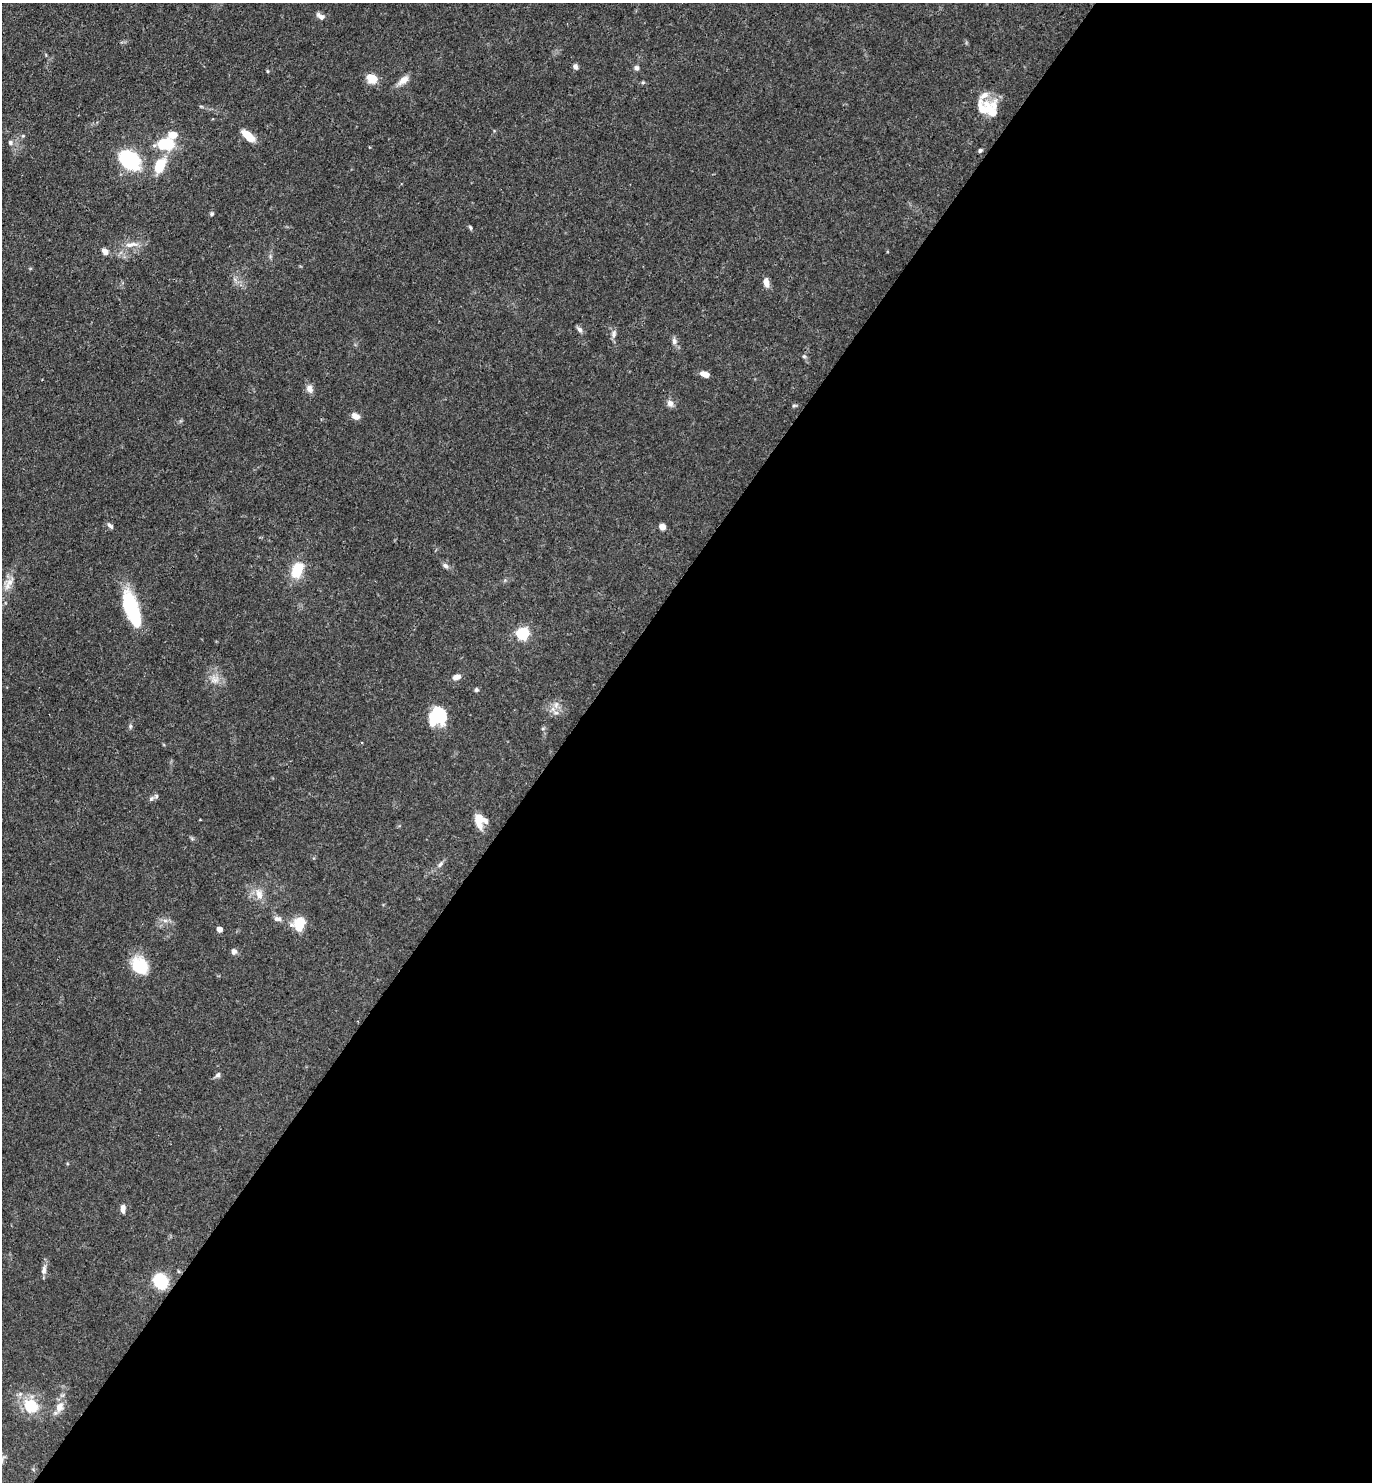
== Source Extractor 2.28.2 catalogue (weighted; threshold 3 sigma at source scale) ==
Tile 12 of 4 x 4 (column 4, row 3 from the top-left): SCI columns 4404-5773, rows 1481-2960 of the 5924 x 5919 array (HDU 1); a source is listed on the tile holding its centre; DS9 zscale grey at full resolution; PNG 1374 x 1484 px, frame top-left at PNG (2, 3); no overlay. Shown black and unused: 59% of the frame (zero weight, under 3 of 4 exposures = <1% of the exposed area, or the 3 px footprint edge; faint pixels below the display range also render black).
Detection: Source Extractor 2.28.2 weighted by HDU 2 'WHT'; one run over the whole footprint, this tile lists its part. Background 0.0878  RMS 0.0038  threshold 0.017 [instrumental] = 3 sigma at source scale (4.5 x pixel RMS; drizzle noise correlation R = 1.50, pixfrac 1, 0.05/0.05 arcsec/px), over >= 5 px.
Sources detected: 68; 4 inside a brighter object's white glare — not listed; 6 inside a brighter listed object's ellipse — not listed separately; the other 58 listed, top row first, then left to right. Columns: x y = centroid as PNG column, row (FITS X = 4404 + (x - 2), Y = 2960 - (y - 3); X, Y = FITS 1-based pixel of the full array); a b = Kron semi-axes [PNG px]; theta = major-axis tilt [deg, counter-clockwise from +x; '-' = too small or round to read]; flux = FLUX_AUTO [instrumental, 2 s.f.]
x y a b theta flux
321 16 11 6 -36 1.7
575 67 6 6 - 1.2
636 68 6 6 - 1.2
372 79 13 10 -30 4.8
403 80 16 8 37 3
643 82 5 5 - 0.48
201 106 6 3 -19 0.44
984 109 22 21 - 8.2
248 136 15 7 -43 6.8
10 143 6 6 - 0.98
166 144 21 12 2 14
980 150 5 4 - 0.67
130 160 16 11 -38 48
160 165 17 10 64 10
212 214 5 5 - 0.65
470 228 6 4 -63 0.59
131 244 22 7 6 3.5
105 251 8 5 -47 2.3
766 282 10 6 -77 2.8
579 329 8 6 -40 1.2
614 334 11 6 74 1.4
674 341 10 6 90 1.5
804 356 5 5 - 0.59
705 374 9 5 -19 3.2
309 389 11 8 -65 2.1
670 403 9 8 - 1.8
794 405 7 4 9 0.55
355 416 9 6 -29 2.6
110 526 9 5 -44 1.1
662 527 6 6 - 2.5
445 566 8 6 -42 1.2
297 570 16 11 65 12
10 582 15 8 53 3.2
132 608 34 16 -83 20
522 633 6 5 - 53
457 677 9 6 22 2.2
215 679 13 11 10 3.5
476 690 6 5 - 0.64
556 705 11 6 75 2
438 715 17 15 16 12
130 726 6 4 90 0.63
151 799 7 5 55 0.79
480 821 16 13 -69 5.5
440 864 10 5 51 1.2
259 894 15 9 -74 3.8
278 919 11 6 -11 1.5
165 921 7 5 -1 1.1
299 923 16 14 45 7.4
219 929 4 4 - 3.9
234 951 7 7 - 1.4
140 966 22 17 -50 12
218 1075 8 6 45 0.97
123 1209 9 5 89 2.3
44 1270 12 7 86 1.7
161 1281 10 8 -56 27
31 1406 20 17 -30 12
59 1407 15 10 68 3.8
2 1460 14 6 71 1.7
Isophote crosses this tile's border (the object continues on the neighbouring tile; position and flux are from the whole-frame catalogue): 1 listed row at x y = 2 1460